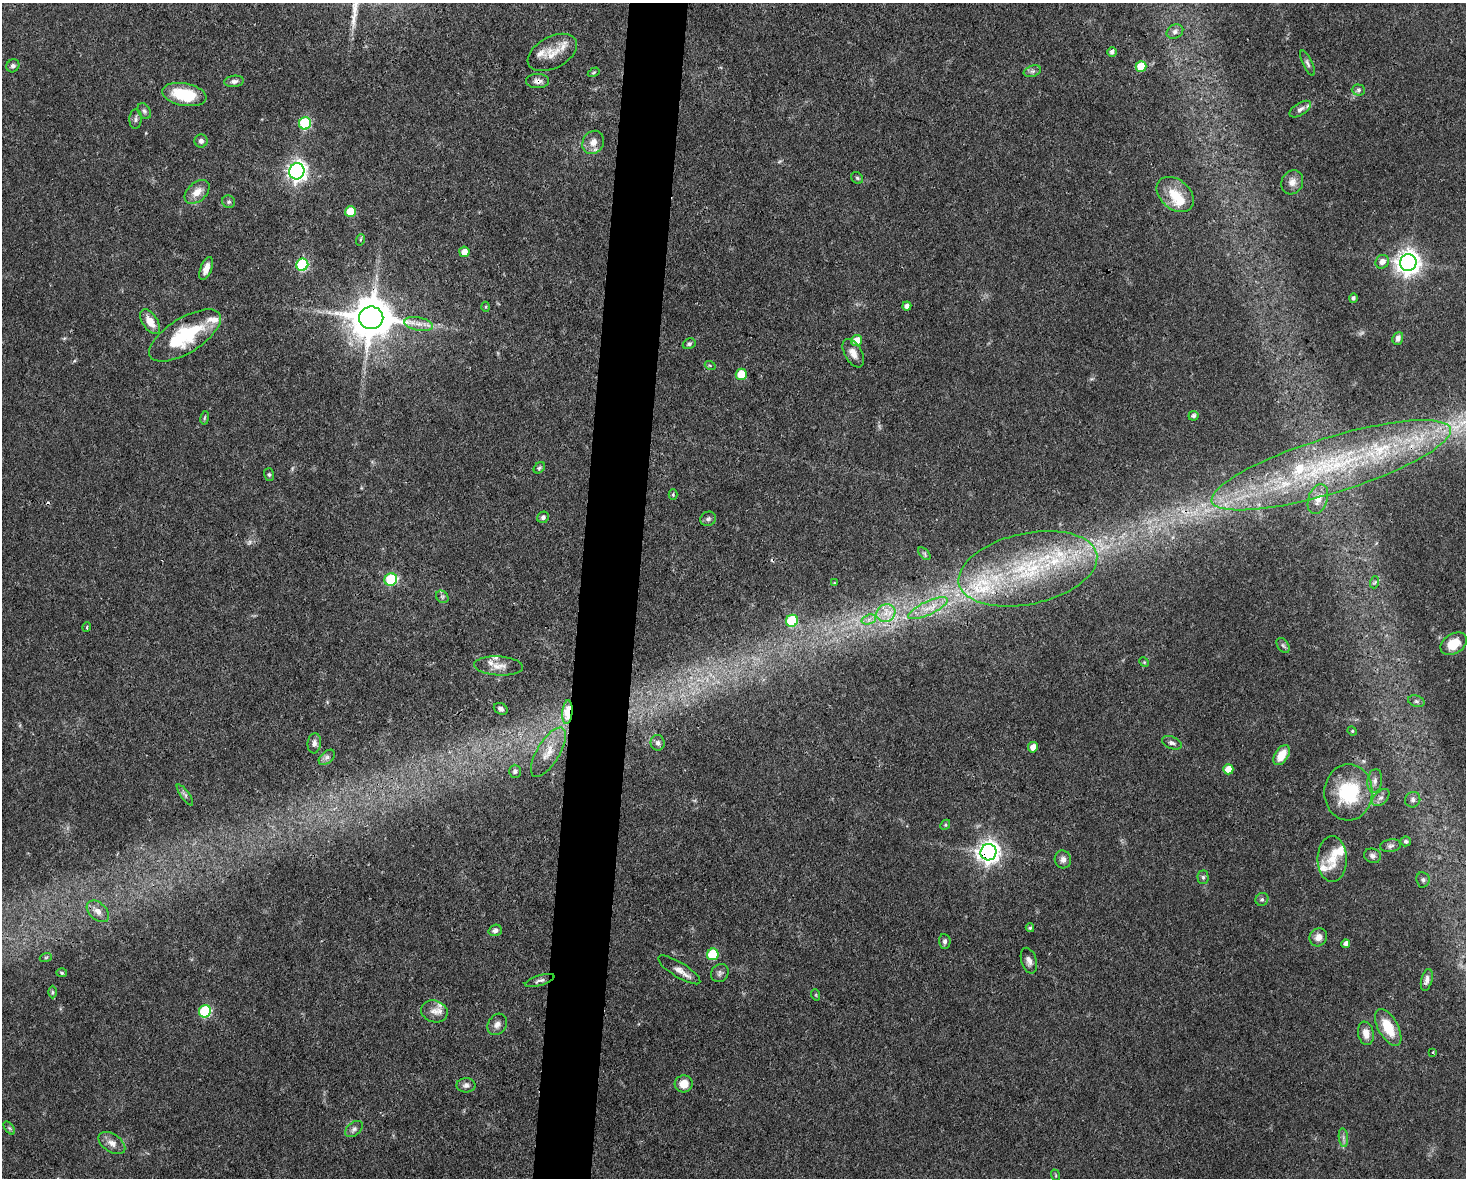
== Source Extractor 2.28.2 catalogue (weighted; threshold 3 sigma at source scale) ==
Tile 8 of 3 x 4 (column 2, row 3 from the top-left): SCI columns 1688-3151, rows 1177-2352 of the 4725 x 4704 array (HDU 1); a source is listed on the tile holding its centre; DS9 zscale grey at full resolution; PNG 1468 x 1180 px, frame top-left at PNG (2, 3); each listed source drawn as its Kron ellipse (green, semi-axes under 4 px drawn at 4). Shown black and unused: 4% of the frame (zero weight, under 3 of 4 exposures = <1% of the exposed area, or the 3 px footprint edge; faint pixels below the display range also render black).
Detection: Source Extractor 2.28.2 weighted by HDU 2 'WHT'; one run over the whole footprint, this tile lists its part. Background 0.0737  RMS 0.004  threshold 0.0182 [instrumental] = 3 sigma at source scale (4.5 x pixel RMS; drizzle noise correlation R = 1.50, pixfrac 1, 0.05/0.05 arcsec/px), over >= 5 px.
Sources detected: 145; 2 too faint to see at this stretch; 2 inside a brighter object's white glare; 3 cosmic-ray / hot-pixel residue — neither listed nor drawn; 13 inside a brighter listed object's ellipse — not listed separately; the other 125 listed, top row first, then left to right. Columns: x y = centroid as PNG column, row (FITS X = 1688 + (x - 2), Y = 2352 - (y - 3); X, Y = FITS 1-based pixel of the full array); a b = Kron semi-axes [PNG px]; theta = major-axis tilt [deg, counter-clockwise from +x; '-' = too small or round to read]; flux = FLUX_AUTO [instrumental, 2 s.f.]
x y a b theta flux
1175 32 8 7 - 1.6
552 52 27 15 28 7.3
1112 52 5 4 - 1.4
1307 63 13 5 -65 1.3
13 66 7 6 - 1.1
1141 66 5 5 - 11
1032 71 9 5 19 1.2
594 72 6 3 30 0.49
234 81 10 5 7 1.4
538 81 11 7 0 2
1358 90 6 5 - 1.1
184 95 22 11 -11 18
1300 109 12 6 32 1.5
144 111 8 6 -62 0.95
136 119 10 6 85 1.2
305 123 6 6 - 33
201 141 6 6 - 1.3
593 142 12 10 57 3.6
297 171 8 7 - 210
857 178 6 5 - 0.7
1292 182 12 10 62 2.9
197 192 14 9 42 4.3
1175 195 21 15 -41 9.3
229 202 6 6 - 0.92
350 212 5 5 - 10
360 240 6 3 72 0.51
464 252 5 5 - 3.3
1382 262 7 6 - 2.6
1408 263 8 8 - 350
302 265 6 6 - 46
206 268 12 5 69 3.1
1353 298 4 4 - 0.95
907 306 4 4 - 1.7
485 307 5 3 - 0.42
371 318 12 11 - 1600
150 322 14 7 -55 4.9
419 324 14 6 -12 3
185 335 41 17 32 27
1398 338 6 5 - 1.5
857 341 6 5 - 6
689 344 7 5 27 0.81
853 353 15 8 -60 3.3
710 365 5 3 - 0.44
741 374 6 5 - 9.8
1193 416 5 5 - 1.1
205 418 7 3 80 0.48
1331 465 125 27 17 95
539 468 6 4 45 0.69
269 475 6 5 - 0.68
673 495 5 4 - 0.61
1318 499 15 9 72 4.2
543 517 6 5 - 1.3
708 519 8 7 - 1.2
924 554 7 4 -46 0.81
1028 569 70 35 12 67
391 580 6 6 - 27
1375 582 6 4 71 0.63
834 583 4 3 - 0.33
442 597 7 5 -46 0.92
928 608 21 6 25 5.6
886 613 9 8 - 3.8
869 619 7 4 19 1.4
792 621 6 6 - 29
87 627 5 3 - 0.38
1454 644 14 10 33 7.3
1283 645 8 5 -53 0.85
1144 662 5 4 - 0.41
499 666 24 9 -3 4.5
1416 701 8 5 -18 1.1
501 709 7 5 -27 1.4
567 712 12 5 85 12
1352 731 5 4 - 0.54
314 743 10 6 83 1.7
658 743 8 7 - 1.3
1172 743 10 6 -22 1.3
1033 747 5 5 - 3
548 752 28 11 59 7.1
1282 755 11 6 57 6.8
327 757 9 6 41 1.5
1228 769 5 5 - 4.8
515 771 6 6 - 1
1375 781 12 7 82 2.3
1348 792 28 24 87 26
185 795 12 4 -54 1.1
1381 798 10 6 43 1.8
1413 800 8 7 - 1.5
945 825 5 4 - 0.54
1406 841 5 5 - 0.8
1390 846 10 6 9 1.3
989 852 8 8 - 290
1372 856 8 7 - 1.6
1063 859 9 8 - 1.8
1332 859 23 14 -90 7.4
1203 877 7 5 -89 0.83
1423 880 8 6 -83 1.2
1262 899 7 6 - 0.93
98 911 13 8 -44 2.9
1030 928 4 3 - 0.64
495 930 7 5 18 1.5
1318 937 9 8 - 3.1
945 941 7 5 -87 1.1
1346 944 4 4 - 2
713 954 6 5 - 18
46 957 6 4 19 0.51
1029 961 13 7 -73 2.2
679 970 24 7 -32 3.4
62 973 5 4 - 0.59
720 973 10 8 47 1.5
540 980 15 5 16 1.4
1427 980 11 5 76 1.7
52 992 6 4 -89 0.64
816 995 6 3 -72 0.42
205 1011 6 6 - 34
434 1011 13 10 -18 3.3
497 1024 11 9 55 2.2
1388 1027 20 10 -61 12
1366 1033 12 8 -80 3.5
1432 1053 4 2 - 0.51
684 1084 9 8 - 5.5
466 1085 9 7 0 1.6
9 1128 7 4 -53 0.74
354 1129 10 6 40 1.4
1343 1138 9 4 -82 1.3
112 1143 15 9 -33 3.3
1055 1175 6 3 -71 0.49
Overlapping masked pixels (flux is a lower limit): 6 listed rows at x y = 538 81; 371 318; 1331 465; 1028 569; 567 712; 989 852